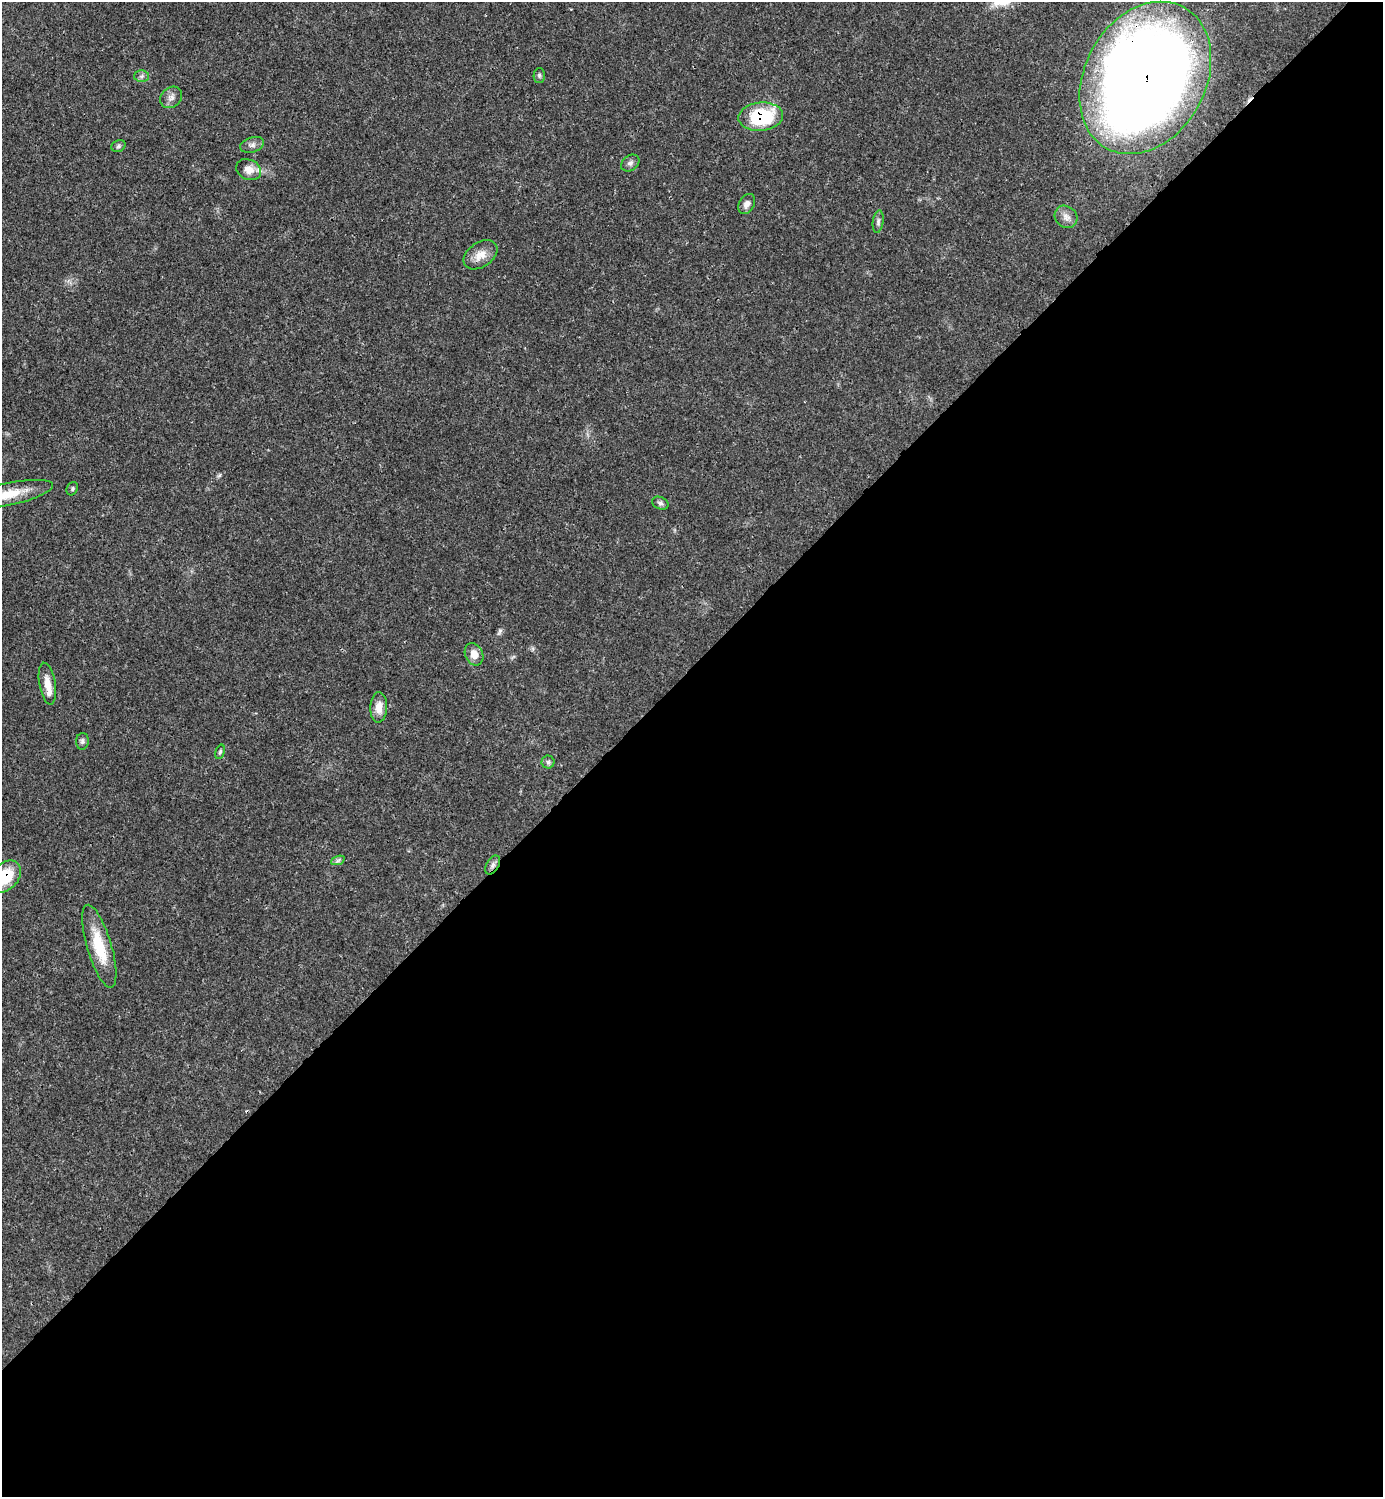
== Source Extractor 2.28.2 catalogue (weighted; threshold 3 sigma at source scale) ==
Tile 15 of 4 x 4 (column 3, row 4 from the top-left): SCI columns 3065-4445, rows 3-1497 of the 5984 x 5985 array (HDU 1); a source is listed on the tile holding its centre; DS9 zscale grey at full resolution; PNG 1385 x 1499 px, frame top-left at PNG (2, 2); each listed source drawn as its Kron ellipse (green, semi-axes under 4 px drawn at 4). Shown black and unused: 55% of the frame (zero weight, under 3 of 4 exposures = <1% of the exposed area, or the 3 px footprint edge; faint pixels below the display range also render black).
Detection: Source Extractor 2.28.2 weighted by HDU 2 'WHT'; one run over the whole footprint, this tile lists its part. Background 0.02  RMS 0.0022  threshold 0.01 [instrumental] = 3 sigma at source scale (4.5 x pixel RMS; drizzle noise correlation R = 1.50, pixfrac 1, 0.05/0.05 arcsec/px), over >= 5 px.
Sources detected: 29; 1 cosmic-ray / hot-pixel residue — neither listed nor drawn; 2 inside a brighter listed object's ellipse — not listed separately; the other 26 listed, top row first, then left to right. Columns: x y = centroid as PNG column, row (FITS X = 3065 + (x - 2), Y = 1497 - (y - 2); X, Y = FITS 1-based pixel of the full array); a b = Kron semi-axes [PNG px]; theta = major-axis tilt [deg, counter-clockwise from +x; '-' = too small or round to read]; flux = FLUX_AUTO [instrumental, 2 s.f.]
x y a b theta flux
539 75 7 5 89 0.43
142 76 7 6 - 0.58
1145 78 80 60 61 330
171 97 12 9 42 1.3
761 117 22 14 5 15
252 145 12 7 17 0.93
118 146 7 5 22 0.45
630 163 10 7 38 0.8
249 170 13 10 -25 2
747 204 11 7 59 1.1
1066 217 12 10 -42 1.5
878 221 11 5 81 0.64
480 255 19 12 35 2.8
72 489 7 5 63 0.39
8 494 46 11 12 7
660 503 8 6 -24 0.6
474 654 12 9 -65 2.1
47 684 21 8 -81 2.5
379 707 15 8 88 2.2
82 741 8 6 86 0.62
220 752 7 4 73 0.43
548 762 6 6 - 0.52
338 860 7 4 19 0.48
493 865 10 6 60 0.78
5 877 18 13 48 8.4
99 946 43 12 -73 8.3
Overlapping masked pixels (flux is a lower limit): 4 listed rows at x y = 1145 78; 761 117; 493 865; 5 877
Isophote crosses this tile's border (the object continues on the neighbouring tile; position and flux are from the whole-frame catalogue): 2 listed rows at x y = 8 494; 5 877